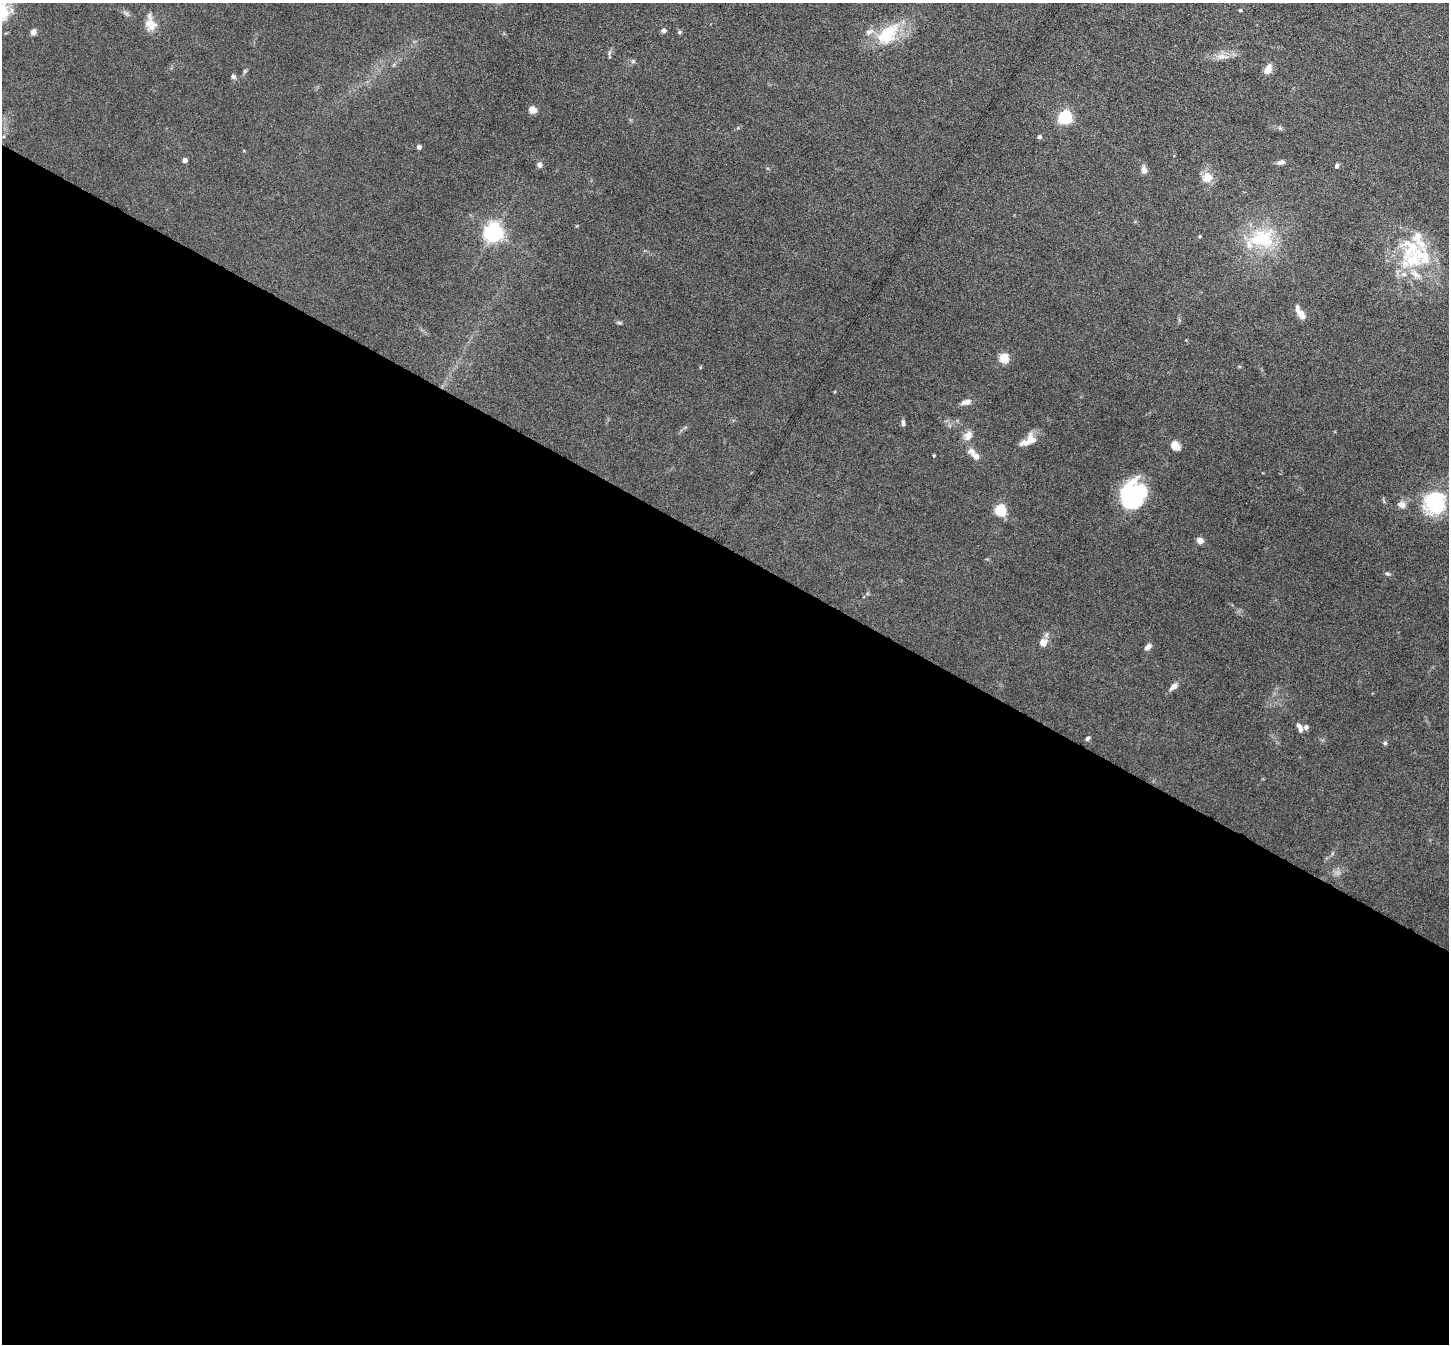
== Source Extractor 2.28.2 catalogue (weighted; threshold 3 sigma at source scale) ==
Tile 14 of 4 x 4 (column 2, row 4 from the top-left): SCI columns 1449-2895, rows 148-1489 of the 5791 x 5800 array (HDU 1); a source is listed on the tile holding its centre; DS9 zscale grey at full resolution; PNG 1451 x 1346 px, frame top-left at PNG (2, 3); no overlay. Shown black and unused: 59% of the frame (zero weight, under 6 of 12 exposures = <1% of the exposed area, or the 3 px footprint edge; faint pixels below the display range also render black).
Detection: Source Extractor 2.28.2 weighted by HDU 2 'WHT'; one run over the whole footprint, this tile lists its part. Background 0.102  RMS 0.0046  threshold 0.0189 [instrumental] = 3 sigma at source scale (4.09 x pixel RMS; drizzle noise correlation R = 1.36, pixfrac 0.8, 0.05/0.05 arcsec/px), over >= 5 px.
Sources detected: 62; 2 inside a brighter object's white glare — not listed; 9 inside a brighter listed object's ellipse — not listed separately; the other 51 listed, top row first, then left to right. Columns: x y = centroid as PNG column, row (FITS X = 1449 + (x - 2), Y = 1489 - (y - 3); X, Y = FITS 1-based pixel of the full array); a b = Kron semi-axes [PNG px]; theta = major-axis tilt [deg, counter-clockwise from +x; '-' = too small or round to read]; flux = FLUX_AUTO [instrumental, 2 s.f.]
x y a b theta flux
2 10 37 18 -41 16
1240 10 4 3 - 0.41
151 24 17 14 -40 5.3
663 30 6 6 - 0.92
33 32 5 4 - 3.9
679 32 5 4 - 0.69
887 34 36 20 43 18
609 53 7 4 71 0.83
1221 56 11 7 10 2.7
633 61 6 5 - 0.73
1268 69 11 7 60 3.5
233 76 7 5 -33 0.97
533 110 8 8 - 2.4
1065 117 6 6 - 69
1280 128 7 4 -44 0.74
3 137 5 3 - 0.49
1039 137 5 4 - 1
419 147 4 4 - 1.6
184 160 4 4 - 2.1
1281 162 9 6 10 1.5
539 165 5 5 - 1.9
1336 166 5 4 - 1.4
1144 170 10 7 -78 1.9
1207 177 13 12 - 4.8
493 232 7 6 - 190
1200 236 4 3 - 0.39
1262 239 38 26 1 23
1413 259 38 27 11 26
1301 314 11 7 -57 3.7
620 323 8 4 0 0.66
1004 358 5 5 - 22
966 402 12 6 14 2.5
903 423 9 4 -84 1
968 435 12 9 59 3.2
1028 440 20 10 32 5.2
1175 445 8 7 - 5.2
934 455 4 3 - 0.37
976 456 12 8 -34 2.3
1132 495 37 22 -86 25
1435 504 29 23 -6 21
1401 505 9 7 -10 2.2
1000 510 6 5 - 36
1200 540 6 5 - 3.2
1387 574 6 4 -45 0.74
1043 642 12 11 - 2.7
1148 647 8 5 43 2.1
1173 687 10 6 42 2.4
1299 727 12 5 -65 1.8
1306 727 7 6 - 1.1
1088 738 6 4 45 0.8
1385 743 5 5 - 0.67
Isophote crosses this tile's border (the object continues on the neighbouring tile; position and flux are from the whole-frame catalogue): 1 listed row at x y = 2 10